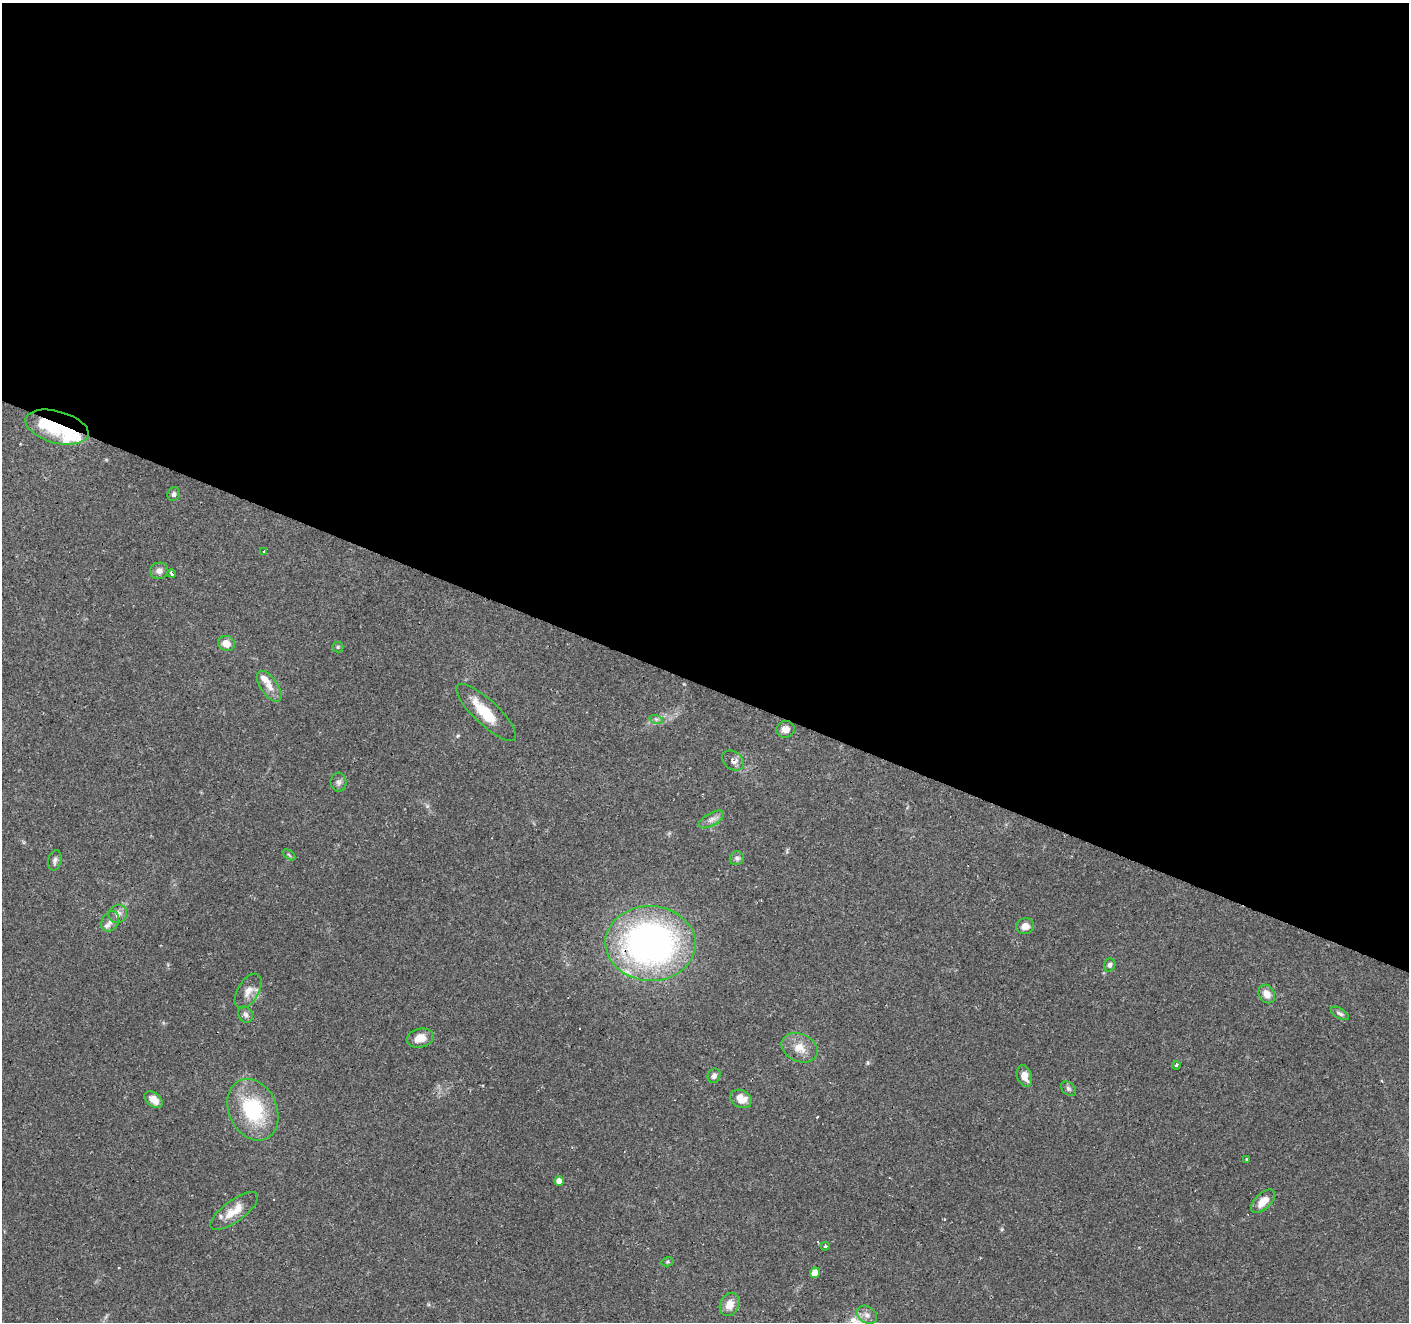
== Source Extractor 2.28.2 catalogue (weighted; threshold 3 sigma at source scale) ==
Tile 3 of 4 x 4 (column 3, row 1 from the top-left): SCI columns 2814-4220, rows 4163-5482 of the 5631 x 5751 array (HDU 1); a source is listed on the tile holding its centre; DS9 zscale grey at full resolution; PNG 1411 x 1324 px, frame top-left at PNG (2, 3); each listed source drawn as its Kron ellipse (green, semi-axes under 4 px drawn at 4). Shown black and unused: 52% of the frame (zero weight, under 2 of 3 exposures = <1% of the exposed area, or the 3 px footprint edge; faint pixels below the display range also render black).
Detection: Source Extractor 2.28.2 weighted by HDU 2 'WHT'; one run over the whole footprint, this tile lists its part. Background 0.0879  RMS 0.0051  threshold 0.0228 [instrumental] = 3 sigma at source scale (4.5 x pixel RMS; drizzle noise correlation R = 1.50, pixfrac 1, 0.0396/0.0396 arcsec/px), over >= 5 px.
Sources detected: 56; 3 inside a brighter object's white glare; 6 cosmic-ray / hot-pixel residue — neither listed nor drawn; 3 inside a brighter listed object's ellipse — not listed separately; the other 44 listed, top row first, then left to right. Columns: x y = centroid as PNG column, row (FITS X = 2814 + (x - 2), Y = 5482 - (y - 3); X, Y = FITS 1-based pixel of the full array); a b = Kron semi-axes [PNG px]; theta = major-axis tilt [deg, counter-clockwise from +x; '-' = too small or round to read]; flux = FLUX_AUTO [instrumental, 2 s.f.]
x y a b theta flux
57 427 32 16 -15 26
174 494 7 6 - 1.5
263 551 3 3 - 0.75
159 571 9 8 - 2.3
172 574 4 3 - 1.8
226 643 8 7 - 4.8
338 647 5 5 - 0.78
269 686 18 8 -55 4.6
486 712 39 12 -43 16
656 719 7 4 -18 1.1
785 729 9 8 - 3.4
733 760 12 9 -36 3
338 782 9 8 - 1.8
711 819 14 6 29 2.6
289 855 7 3 -38 0.73
737 858 7 6 - 1.4
55 860 10 6 76 1.8
118 914 9 9 - 3.1
110 921 11 8 56 2.5
1025 926 9 8 - 3.6
650 943 45 37 -3 200
1110 965 7 5 70 1.4
248 991 19 10 59 5
1267 994 10 7 -56 4.4
1340 1013 10 5 -31 1.4
246 1015 8 7 - 1.9
420 1038 13 9 12 6.2
800 1048 19 14 -25 7.3
1176 1065 4 3 - 1.1
714 1076 7 6 - 1.7
1024 1076 11 7 -70 4.3
1068 1089 8 6 -40 1.3
741 1099 11 8 -27 6
153 1100 10 6 -38 4.9
253 1110 32 24 -66 36
1246 1159 3 3 - 0.45
559 1181 5 4 - 3.2
1263 1201 15 8 43 6.3
234 1211 28 10 36 8.7
825 1246 4 3 - 0.72
667 1262 6 4 12 0.71
815 1273 5 5 - 6.8
729 1305 12 9 66 5.6
867 1315 11 8 -32 2.8
Overlapping masked pixels (flux is a lower limit): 2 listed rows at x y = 57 427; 650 943